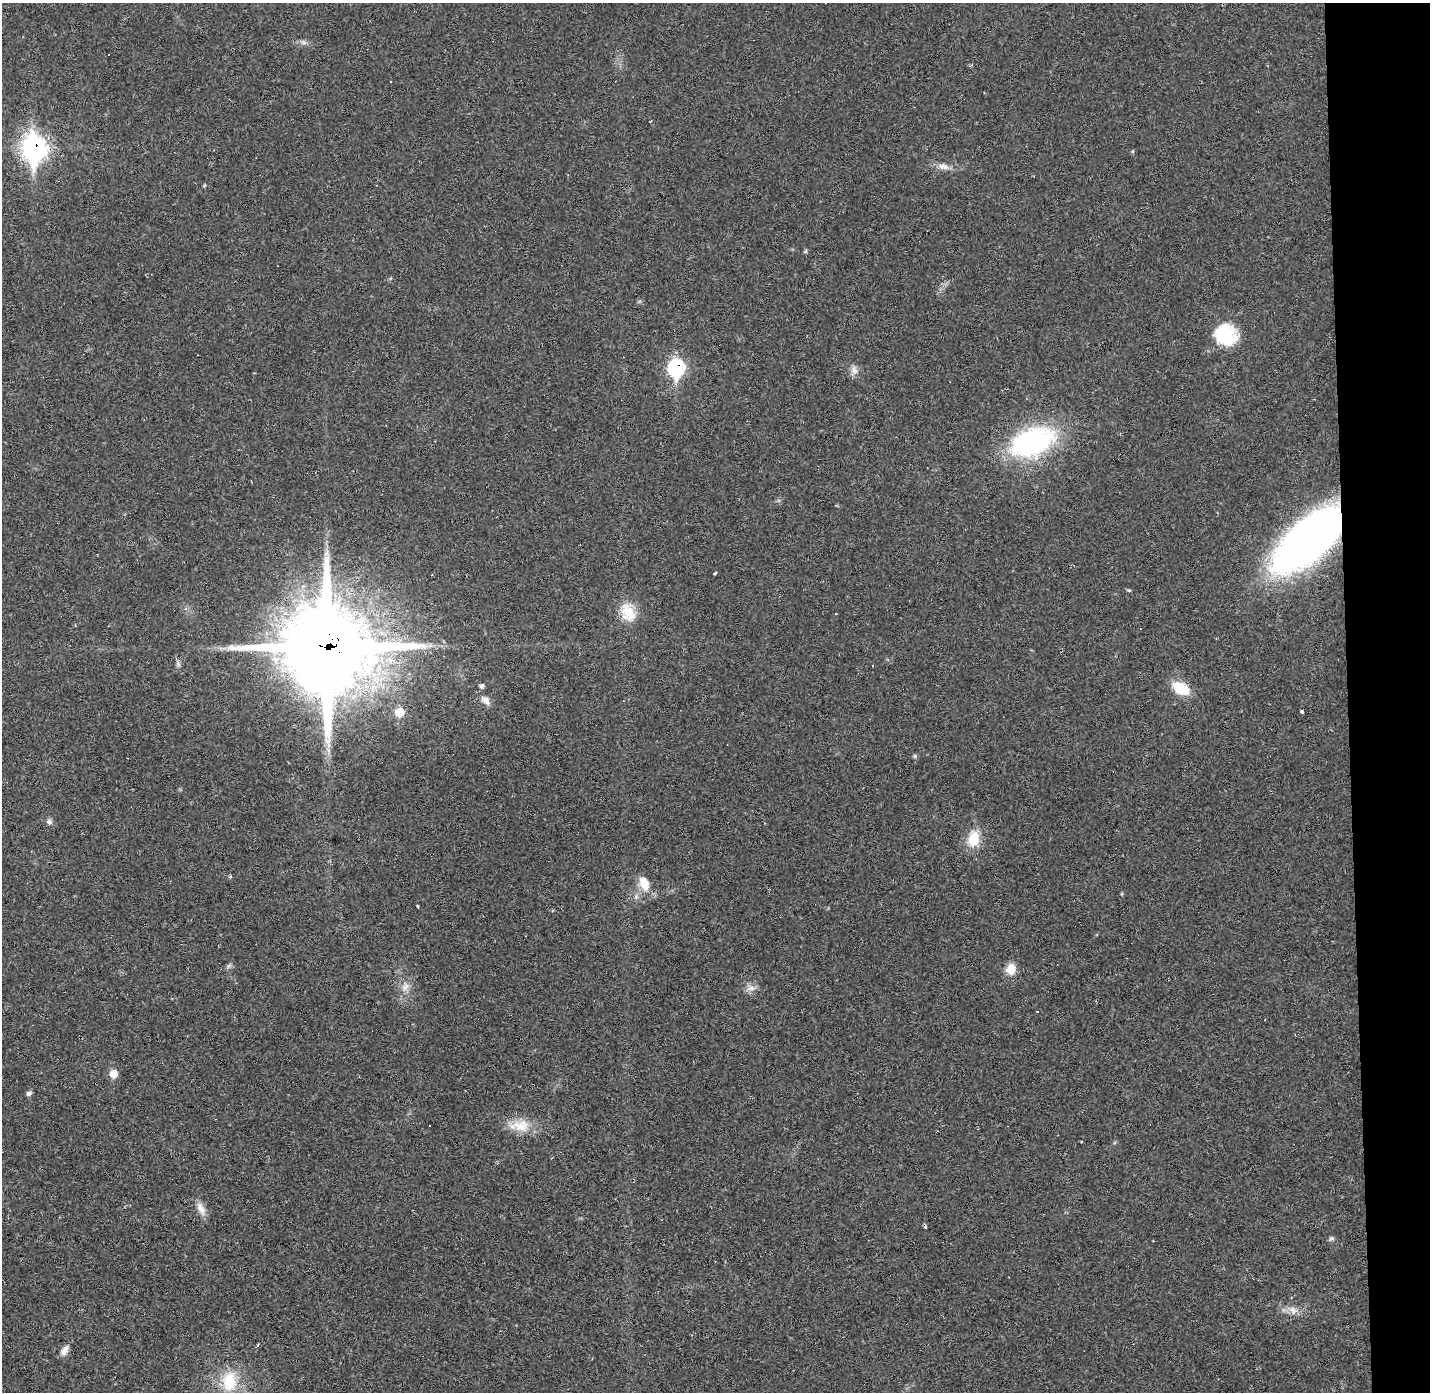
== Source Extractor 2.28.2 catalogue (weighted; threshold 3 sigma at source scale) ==
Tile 6 of 3 x 3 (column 3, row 2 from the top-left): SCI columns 2858-4285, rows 1432-2821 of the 4285 x 4255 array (HDU 1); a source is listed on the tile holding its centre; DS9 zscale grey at full resolution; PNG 1432 x 1394 px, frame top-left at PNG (2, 3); no overlay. Shown black and unused: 6% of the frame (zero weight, under 2 of 3 exposures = <1% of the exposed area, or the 3 px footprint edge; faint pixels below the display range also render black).
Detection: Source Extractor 2.28.2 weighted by HDU 2 'WHT'; one run over the whole footprint, this tile lists its part. Background 0.0431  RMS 0.0043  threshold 0.0193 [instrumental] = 3 sigma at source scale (4.5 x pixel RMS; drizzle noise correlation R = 1.50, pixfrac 1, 0.05/0.05 arcsec/px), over >= 5 px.
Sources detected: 49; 7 cosmic-ray / hot-pixel residue — not listed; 1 inside a brighter listed object's ellipse — not listed separately; the other 41 listed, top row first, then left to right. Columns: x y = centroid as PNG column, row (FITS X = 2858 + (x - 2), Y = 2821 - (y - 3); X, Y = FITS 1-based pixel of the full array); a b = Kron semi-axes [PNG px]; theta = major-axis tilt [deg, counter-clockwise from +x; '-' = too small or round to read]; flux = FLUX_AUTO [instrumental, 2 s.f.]
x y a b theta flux
303 42 7 4 -71 0.83
391 82 2 2 - 0.35
34 148 12 10 -84 260
1133 151 5 3 - 0.46
943 166 16 8 -8 3.1
204 185 5 3 - 0.49
805 251 6 4 46 0.6
1226 335 29 24 -32 20
676 368 10 8 -90 67
854 370 13 9 -67 2.5
1032 442 46 27 22 74
1309 540 55 24 42 360
715 573 3 3 - 0.76
628 612 27 17 -64 10
835 613 3 3 - 0.93
327 647 30 29 - 5600
178 664 8 6 -71 1.1
482 686 6 5 - 1.2
1181 688 16 11 -32 13
485 700 15 9 -41 2.8
399 712 8 8 - 7.9
1302 712 4 3 - 1.1
915 756 6 5 - 0.73
49 822 8 7 - 1.4
973 839 18 12 76 10
645 883 19 12 86 6.4
417 906 4 2 - 0.38
229 966 8 5 45 0.96
1011 969 9 9 - 7.6
405 987 12 9 50 2.9
751 988 12 6 13 2.2
1037 1011 3 2 - 0.26
113 1074 8 8 - 4.5
29 1093 7 5 23 1.1
429 1126 3 3 - 0.78
520 1126 30 15 -1 9.4
201 1208 20 8 -64 3.5
1331 1238 8 5 37 0.87
1293 1310 13 9 -48 3
64 1350 13 7 58 2.8
229 1381 29 21 87 16
Overlapping masked pixels (flux is a lower limit): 4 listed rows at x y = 34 148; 676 368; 1309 540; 327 647
Isophote crosses this tile's border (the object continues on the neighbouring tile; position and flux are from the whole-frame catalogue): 1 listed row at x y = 229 1381